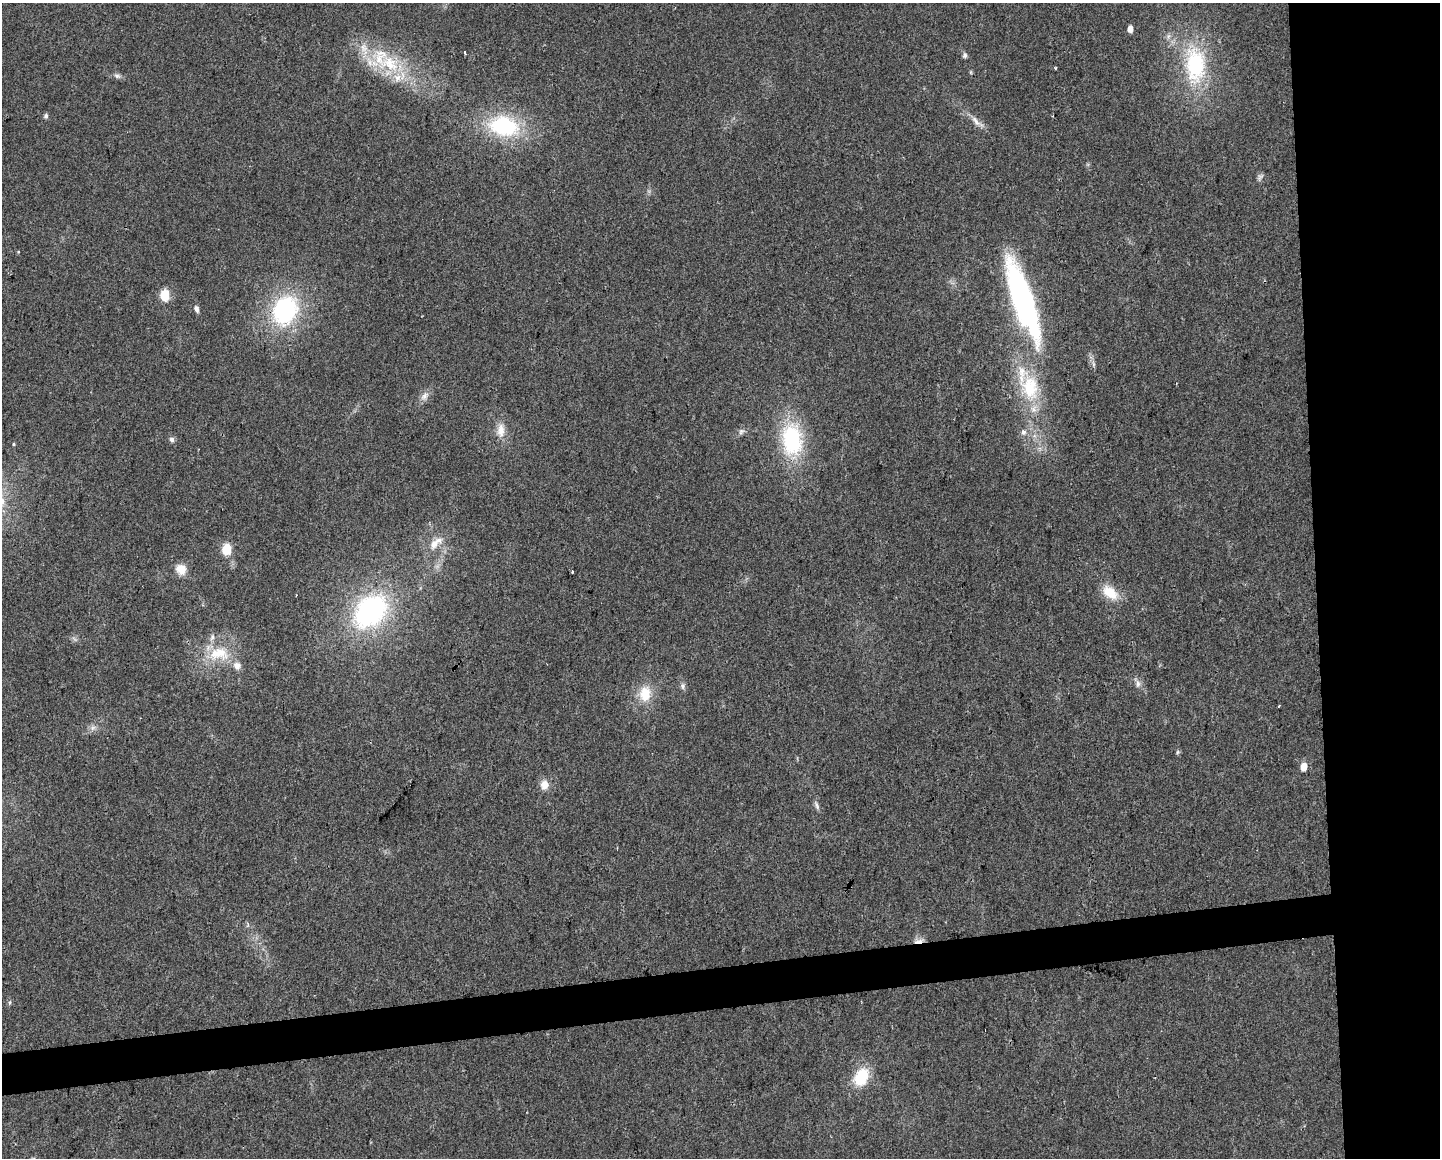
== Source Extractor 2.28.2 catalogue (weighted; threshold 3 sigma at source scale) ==
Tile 6 of 3 x 4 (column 3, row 2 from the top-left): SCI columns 2888-4325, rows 2313-3468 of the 4379 x 4624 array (HDU 1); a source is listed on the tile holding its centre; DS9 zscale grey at full resolution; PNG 1442 x 1160 px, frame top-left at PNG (2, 3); no overlay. Shown black and unused: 12% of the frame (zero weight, under 2 of 3 exposures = <1% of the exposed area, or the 3 px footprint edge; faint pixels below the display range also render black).
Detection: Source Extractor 2.28.2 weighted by HDU 2 'WHT'; one run over the whole footprint, this tile lists its part. Background 0.0451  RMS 0.0067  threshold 0.0301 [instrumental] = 3 sigma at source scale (4.5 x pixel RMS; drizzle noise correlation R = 1.50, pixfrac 1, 0.0396/0.0396 arcsec/px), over >= 5 px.
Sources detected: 52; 8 inside a brighter listed object's ellipse — not listed separately; the other 44 listed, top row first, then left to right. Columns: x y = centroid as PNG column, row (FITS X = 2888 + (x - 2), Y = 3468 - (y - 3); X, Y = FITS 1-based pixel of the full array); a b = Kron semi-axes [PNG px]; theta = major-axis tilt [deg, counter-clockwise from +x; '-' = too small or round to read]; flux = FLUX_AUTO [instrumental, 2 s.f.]
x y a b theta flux
1130 29 5 4 - 5.3
465 53 4 2 - 0.99
965 55 7 6 - 1.7
390 63 36 24 -30 42
1195 65 45 25 -88 65
1055 68 4 2 - 0.61
117 76 8 6 -23 2.1
46 116 6 5 - 1.6
976 121 25 7 -41 5.8
504 126 33 22 -10 61
1260 177 11 5 55 1.8
18 251 4 3 - 0.76
165 295 6 5 - 38
1023 301 83 19 -71 170
196 309 9 5 -73 2.2
285 310 29 23 62 84
1093 364 7 4 -72 1.4
1030 387 37 23 -83 39
424 396 13 8 47 4.1
501 430 21 10 89 8
741 431 10 6 45 2.2
1023 432 5 4 - 2.9
172 439 7 6 - 1.9
792 440 33 20 -86 66
14 444 5 3 - 0.71
434 544 17 11 63 7.9
226 549 6 5 - 35
181 569 14 12 -54 7.4
572 572 3 2 - 1.2
1110 593 22 13 -39 14
370 611 38 27 47 120
219 654 32 20 2 25
1138 684 11 6 -84 2.8
683 686 9 6 -90 2.1
645 694 21 15 86 16
1279 706 4 2 - 0.51
93 728 9 6 22 2.6
1178 752 6 5 - 1.1
1303 767 6 5 - 9.5
544 785 11 10 - 6.2
816 805 14 5 -69 2.2
919 941 15 5 10 3.8
9 1002 7 3 81 1
861 1077 21 14 61 25
Overlapping masked pixels (flux is a lower limit): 1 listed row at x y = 919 941